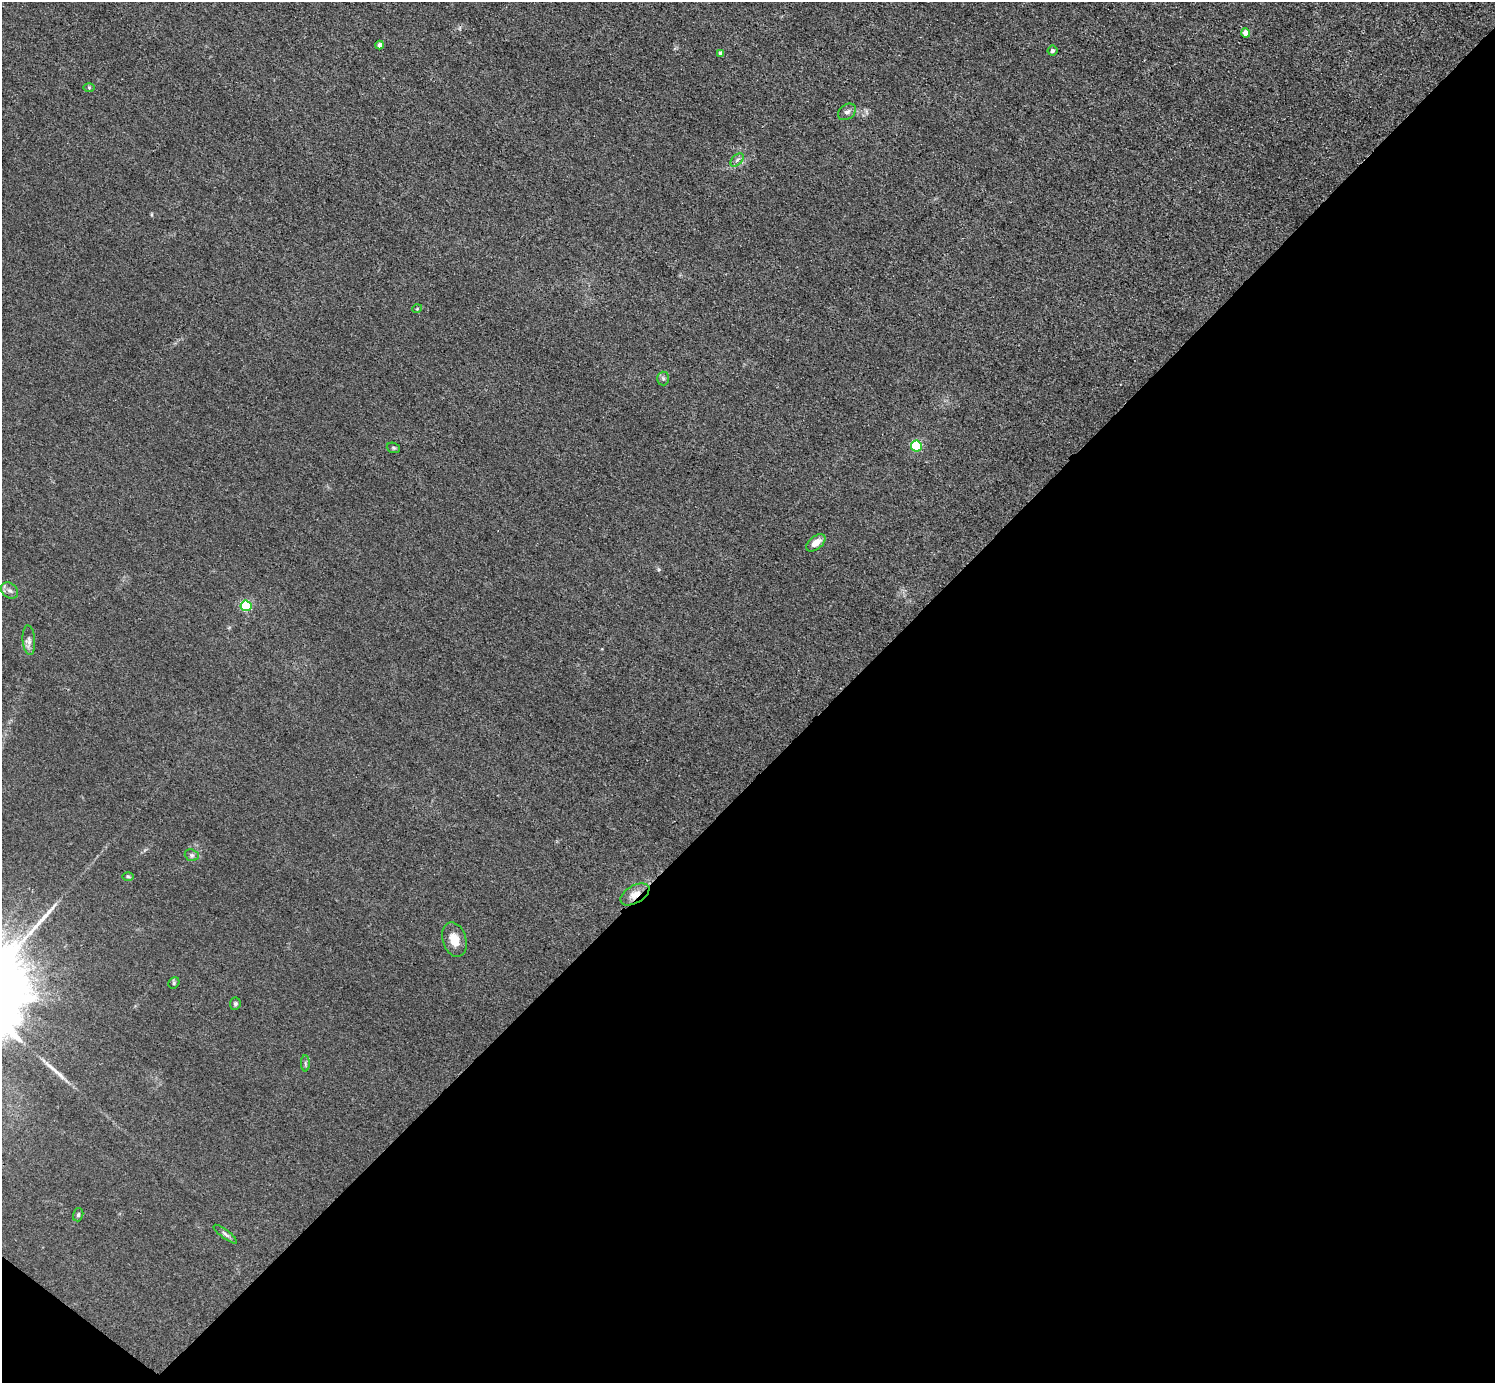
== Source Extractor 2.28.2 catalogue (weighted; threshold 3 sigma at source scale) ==
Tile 15 of 4 x 4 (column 3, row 4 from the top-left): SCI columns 2987-4479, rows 298-1678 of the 5974 x 5976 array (HDU 1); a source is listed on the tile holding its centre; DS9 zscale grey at full resolution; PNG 1497 x 1385 px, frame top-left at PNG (2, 2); each listed source drawn as its Kron ellipse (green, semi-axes under 4 px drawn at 4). Shown black and unused: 44% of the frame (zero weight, under 3 of 4 exposures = <1% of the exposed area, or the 3 px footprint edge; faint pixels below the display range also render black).
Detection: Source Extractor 2.28.2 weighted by HDU 2 'WHT'; one run over the whole footprint, this tile lists its part. Background 0.016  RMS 0.0044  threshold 0.0197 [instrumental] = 3 sigma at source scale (4.5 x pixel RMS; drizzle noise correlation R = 1.50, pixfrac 1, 0.05/0.05 arcsec/px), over >= 5 px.
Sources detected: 25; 1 long thin detection or spike segment (spike, bleed or trail) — neither listed nor drawn; the other 24 listed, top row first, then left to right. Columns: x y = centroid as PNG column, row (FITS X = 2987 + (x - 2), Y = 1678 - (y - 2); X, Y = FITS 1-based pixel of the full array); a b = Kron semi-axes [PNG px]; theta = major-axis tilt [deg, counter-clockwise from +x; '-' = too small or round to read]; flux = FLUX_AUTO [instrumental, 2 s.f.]
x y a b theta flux
1246 33 4 4 - 4.3
379 45 4 4 - 1.6
1052 51 5 5 - 1.3
720 53 4 4 - 1.9
89 88 6 4 -1 0.52
847 112 10 7 37 1.6
737 160 8 5 46 1.1
417 309 5 3 - 0.34
663 378 7 6 - 0.98
916 446 5 5 - 30
393 448 7 5 -20 0.65
816 543 11 6 39 4.2
10 591 9 7 -41 1.6
246 606 5 5 - 33
29 640 15 6 -86 2.1
192 855 7 5 -20 0.96
128 876 6 4 -2 0.54
635 894 16 9 30 4.8
454 940 18 11 -73 6
174 983 6 5 - 0.72
235 1004 6 5 - 0.94
305 1063 8 4 -89 0.79
78 1215 7 5 74 0.74
225 1234 14 4 -37 1.3
Overlapping masked pixels (flux is a lower limit): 1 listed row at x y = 635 894